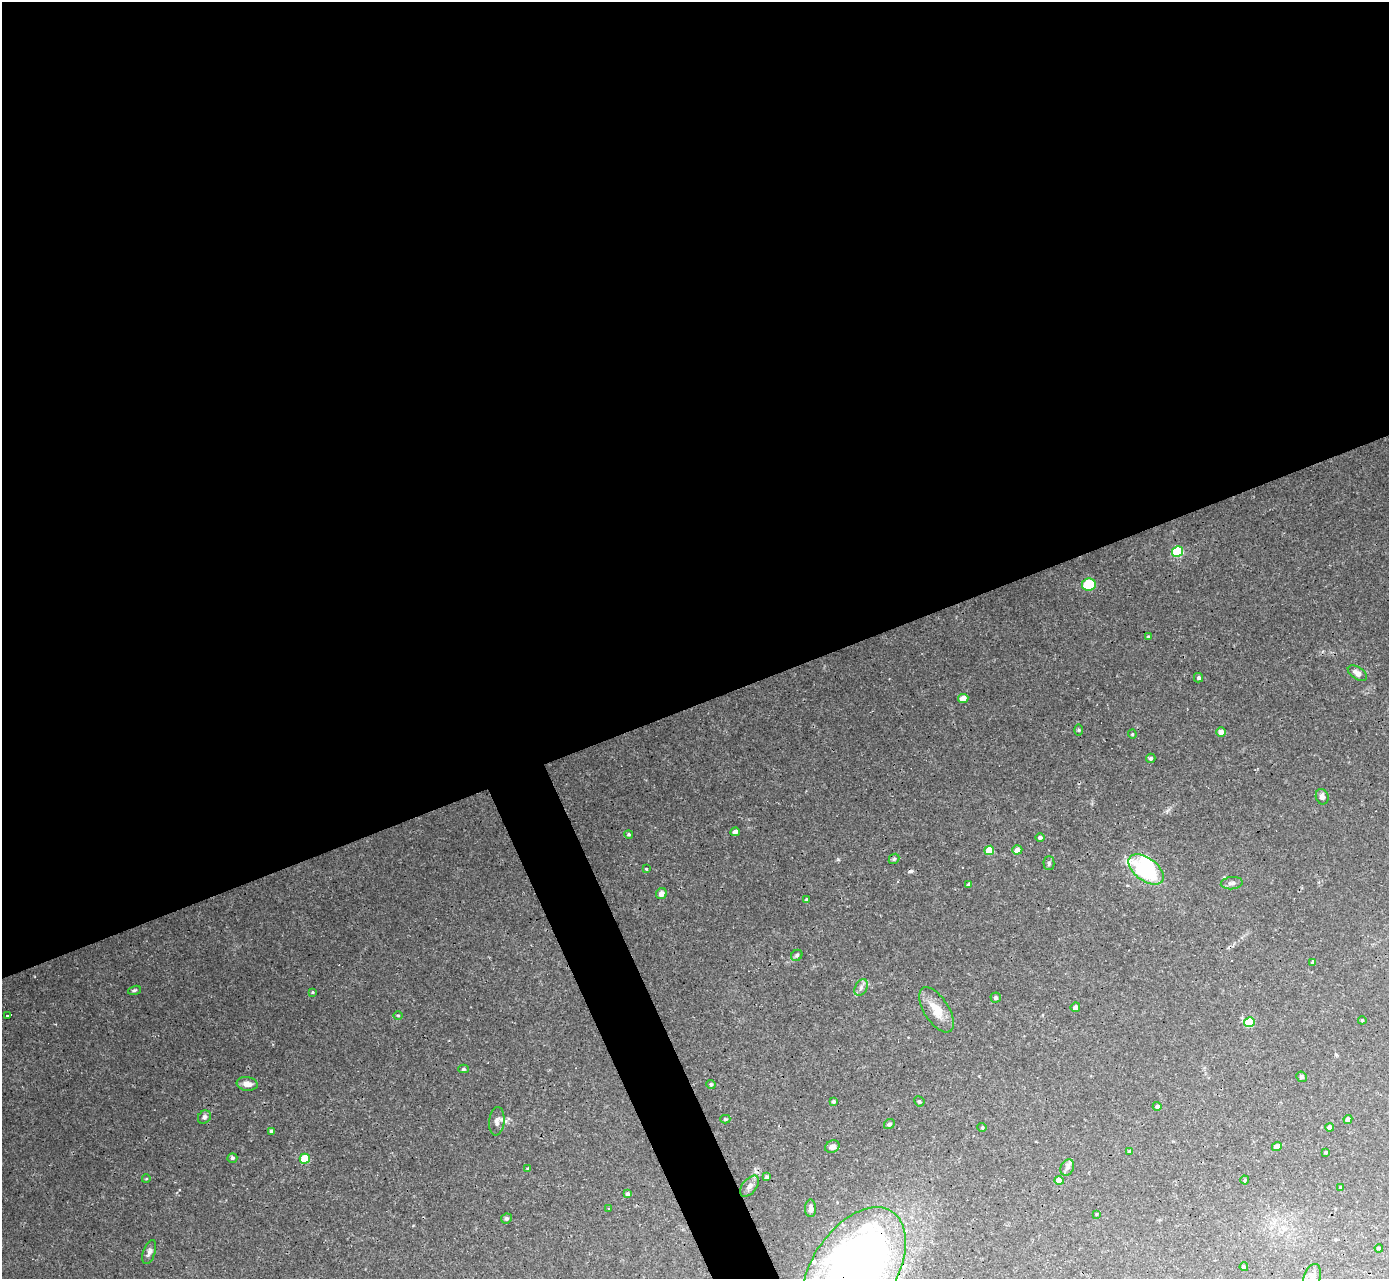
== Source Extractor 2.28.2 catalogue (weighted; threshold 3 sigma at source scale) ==
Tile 2 of 4 x 4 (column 2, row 1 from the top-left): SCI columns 1388-2774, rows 4110-5386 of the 5547 x 5534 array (HDU 1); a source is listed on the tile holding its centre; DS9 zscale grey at full resolution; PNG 1391 x 1281 px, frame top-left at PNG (2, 2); each listed source drawn as its Kron ellipse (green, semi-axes under 4 px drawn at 4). Shown black and unused: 57% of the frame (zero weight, under 3 of 4 exposures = <1% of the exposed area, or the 3 px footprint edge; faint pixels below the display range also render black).
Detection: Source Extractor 2.28.2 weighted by HDU 2 'WHT'; one run over the whole footprint, this tile lists its part. Background 0.0301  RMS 0.0024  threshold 0.0108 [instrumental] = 3 sigma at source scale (4.5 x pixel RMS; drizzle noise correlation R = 1.50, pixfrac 1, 0.05/0.05 arcsec/px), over >= 5 px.
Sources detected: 80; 1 inside a brighter object's white glare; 2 cosmic-ray / hot-pixel residue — neither listed nor drawn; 2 inside a brighter listed object's ellipse — not listed separately; the other 75 listed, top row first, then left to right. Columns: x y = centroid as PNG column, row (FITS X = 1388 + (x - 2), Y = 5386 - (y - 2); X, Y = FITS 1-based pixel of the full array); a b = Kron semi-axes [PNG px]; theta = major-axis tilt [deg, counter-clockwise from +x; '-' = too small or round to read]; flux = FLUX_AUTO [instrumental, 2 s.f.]
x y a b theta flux
1178 552 5 5 - 20
1089 585 7 6 - 9.5
1148 637 3 3 - 0.35
1357 673 11 6 -34 1.5
1199 678 4 4 - 0.48
963 698 5 4 - 2.4
1079 730 6 4 -90 0.3
1221 732 5 4 - 1.4
1132 734 4 4 - 0.24
1151 758 4 4 - 0.54
1322 797 8 6 -71 1.1
735 832 4 4 - 0.94
629 834 4 4 - 0.34
1040 837 4 4 - 0.6
989 850 5 4 - 7.3
1017 850 5 4 - 1.6
894 859 6 4 43 0.35
1049 863 7 5 -90 0.42
646 869 3 3 - 0.2
1146 869 20 11 -36 28
1232 883 11 6 5 0.91
969 885 4 4 - 0.69
661 894 5 5 - 1.5
807 900 4 3 - 0.55
797 955 6 5 - 0.49
1312 962 3 3 - 14
861 987 9 6 63 0.92
134 990 6 4 19 0.36
313 992 3 3 - 0.25
996 997 5 5 - 0.61
1075 1007 5 4 - 1.2
936 1010 25 12 -57 4.7
398 1015 5 3 - 0.23
7 1016 4 3 - 12
1362 1020 4 4 - 0.25
1249 1022 5 5 - 12
463 1069 5 4 - 0.43
1301 1077 5 5 - 0.6
247 1084 10 7 -8 1.6
711 1084 4 4 - 0.46
833 1101 4 4 - 0.47
919 1101 5 5 - 0.46
1157 1106 4 4 - 0.72
204 1117 7 6 - 0.73
725 1119 5 4 - 0.29
1348 1119 4 4 - 0.9
497 1121 14 7 85 1.3
889 1124 5 5 - 0.65
982 1127 4 4 - 0.28
1330 1127 4 4 - 1.3
271 1131 4 4 - 0.77
832 1147 7 6 - 1.1
1277 1147 5 4 - 1.8
1129 1151 3 3 - 0.26
1326 1152 3 3 - 0.29
232 1158 5 5 - 0.49
305 1159 5 5 - 8.5
1067 1168 8 6 61 0.9
528 1169 4 3 - 0.27
767 1177 4 3 - 0.46
146 1179 4 3 - 0.19
1245 1180 4 4 - 0.29
1059 1181 5 4 - 2.2
749 1186 12 7 51 1.2
1341 1187 3 3 - 0.36
628 1194 4 4 - 0.66
609 1208 3 3 - 0.15
811 1208 9 5 -89 0.92
1097 1214 4 3 - 0.22
506 1218 5 5 - 0.68
1379 1248 4 3 - 0.27
149 1252 12 6 71 0.87
1244 1267 4 4 - 0.51
853 1272 72 42 57 220
1312 1277 13 8 72 1.4
Overlapping masked pixels (flux is a lower limit): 1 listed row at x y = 853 1272
Isophote crosses this tile's border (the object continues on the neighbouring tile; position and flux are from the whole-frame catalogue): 2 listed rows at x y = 853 1272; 1312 1277
Unlisted compact peaks at least as high as the median listed source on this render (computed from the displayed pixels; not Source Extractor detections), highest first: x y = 838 859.